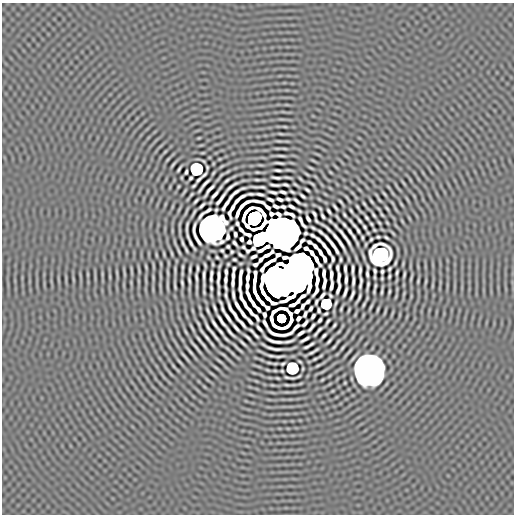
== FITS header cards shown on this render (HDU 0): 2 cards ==
NAXIS1  =                  512 / length of data axis 1
NAXIS2  =                  512 / length of data axis 2

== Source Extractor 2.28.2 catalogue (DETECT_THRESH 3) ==
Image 512 x 512 px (HDU 0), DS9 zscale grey, 1 PNG px = 1 image px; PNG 516 x 516 px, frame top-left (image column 1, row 512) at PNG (2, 3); no overlay
Background -1.04e-07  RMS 4.1e-05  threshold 1.23e-04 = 3 sigma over >= 5 px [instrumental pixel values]
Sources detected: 333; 9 with non-positive FLUX_AUTO (blend fragments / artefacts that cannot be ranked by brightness) are not listed; the other 324 listed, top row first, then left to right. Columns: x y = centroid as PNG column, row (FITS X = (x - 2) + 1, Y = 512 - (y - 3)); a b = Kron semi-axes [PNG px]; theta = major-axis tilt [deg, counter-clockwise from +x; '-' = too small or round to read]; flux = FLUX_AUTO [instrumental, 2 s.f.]
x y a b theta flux
281 134 8 3 -9 3.5e-03
279 141 11 2 0 5.2e-03
277 148 8 3 3 4.2e-03
281 156 9 2 -4 5.9e-03
168 159 7 3 54 4.1e-03
279 163 10 2 -7 6.3e-03
173 164 7 2 51 4.5e-03
311 168 6 3 -29 3.3e-03
179 169 7 2 57 4.9e-03
196 169 8 8 - 4.3e-01
278 170 7 2 -8 5.7e-03
186 172 4 2 - 4.7e-03
257 172 5 2 - 3.0e-03
330 172 3 2 - 2.0e-03
307 174 7 2 -34 3.1e-03
204 175 7 2 42 4.6e-03
288 177 7 2 -6 4.8e-03
190 178 4 3 - 4.3e-03
276 178 9 2 -8 6.3e-03
199 180 6 2 47 5.2e-03
227 180 6 2 38 4.8e-03
257 180 5 2 - 3.7e-03
296 184 5 2 - 3.3e-03
312 184 6 2 -33 3.3e-03
204 185 17 2 50 1.0e-02
275 185 9 2 -6 6.2e-03
285 185 6 2 -16 4.7e-03
194 186 5 2 - 3.6e-03
178 187 5 2 - 2.5e-03
231 187 13 2 36 7.4e-03
256 187 10 2 -8 5.4e-03
262 187 6 2 -12 4.3e-03
209 190 14 3 52 9.6e-03
307 190 5 2 - 4.7e-03
273 192 8 2 -12 6.2e-03
283 192 6 2 -13 6.4e-03
292 192 5 2 - 3.6e-03
251 194 7 2 -2 5.0e-03
260 194 7 2 -10 6.9e-03
384 194 11 2 -48 4.6e-03
215 195 9 2 49 9.3e-03
302 196 6 2 -38 5.4e-03
347 198 7 2 -54 3.5e-03
220 199 15 3 53 1.1e-02
270 199 6 3 -22 6.1e-03
280 199 6 3 -20 6.4e-03
288 199 4 2 - 4.1e-03
407 199 9 3 -61 3.1e-03
379 200 5 2 - 3.2e-03
196 201 5 2 - 4.8e-03
297 201 7 2 -41 6.1e-03
371 201 5 2 - 3.6e-03
341 202 7 2 -50 4.4e-03
364 204 4 2 - 3.1e-03
401 204 7 3 -60 3.1e-03
226 205 13 2 57 7.7e-03
202 206 7 2 45 5.8e-03
276 206 6 3 -22 5.4e-03
267 207 6 3 -36 5.3e-03
283 207 5 3 - 3.7e-03
292 207 7 3 -26 5.8e-03
335 207 7 2 -50 4.9e-03
357 207 5 2 - 3.5e-03
232 208 6 3 61 9.0e-03
320 208 4 2 - 3.0e-03
387 208 5 2 - 3.4e-03
208 210 7 2 31 5.2e-03
299 211 5 2 - 4.1e-03
329 211 5 2 - 5.1e-03
351 211 5 2 - 3.7e-03
194 213 7 2 64 4.5e-03
238 213 8 3 68 1.4e-02
286 213 5 3 - 5.2e-03
314 214 6 3 -59 4.8e-03
201 215 8 2 55 6.2e-03
292 215 6 3 -37 6.4e-03
344 215 4 2 - 3.6e-03
374 215 5 2 - 4.1e-03
382 215 4 2 - 2.9e-03
323 216 5 2 - 4.9e-03
337 217 6 2 -55 3.5e-03
366 217 5 2 - 4.1e-03
254 218 10 9 - 4.1e+00
308 219 6 3 -58 6.7e-03
359 220 6 2 -51 4.8e-03
316 221 6 2 -51 3.1e-03
330 221 4 2 - 2.9e-03
302 222 13 3 -59 5.5e-03
237 223 5 3 - 4.4e-03
379 223 4 2 - 3.0e-03
371 224 3 2 - 3.0e-03
344 225 6 2 -49 5.0e-03
354 225 6 2 -46 5.4e-03
187 227 11 2 85 5.5e-03
364 227 4 2 - 4.0e-03
212 228 14 13 - 6.9e+00
313 228 5 2 - 4.3e-03
327 228 19 2 -41 7.8e-03
194 230 14 3 86 3.3e-03
241 230 6 3 -48 6.1e-03
358 230 5 2 - 5.0e-03
350 231 7 2 -55 5.7e-03
320 232 15 2 -42 5.1e-03
281 233 20 16 -21 2.6e+01
305 233 3 3 - 3.9e-03
235 234 5 3 - 4.9e-03
248 235 7 3 -19 5.2e-03
312 235 6 3 -29 4.4e-03
228 237 6 3 83 5.2e-03
336 237 6 2 -45 5.1e-03
345 237 22 2 -54 1.5e-02
354 237 5 2 - 5.0e-03
362 237 4 2 - 3.1e-03
378 237 4 3 - 3.1e-03
386 237 5 2 - 3.8e-03
197 239 12 2 -60 1.1e-02
242 239 4 3 - 5.6e-03
260 239 11 9 42 1.2e+00
318 239 7 3 -46 5.5e-03
371 239 4 3 - 3.2e-03
302 240 5 3 - 3.7e-03
190 241 18 2 -63 8.0e-03
309 242 5 3 - 6.0e-03
183 243 6 2 -70 4.8e-03
235 243 6 3 -52 4.9e-03
340 243 15 2 -59 1.2e-02
332 244 16 2 -53 1.5e-02
324 245 7 3 -56 6.9e-03
228 246 3 3 - 3.5e-03
315 246 6 3 -46 8.0e-03
298 247 7 3 42 1.1e-02
264 248 13 3 30 1.6e-02
306 248 4 3 - 8.4e-03
186 250 6 2 -67 3.8e-03
222 250 4 3 - 3.4e-03
179 251 9 3 -65 5.0e-03
328 251 7 3 -60 8.7e-03
336 251 5 2 - 6.1e-03
232 252 3 3 - 3.2e-03
320 252 7 3 -60 8.6e-03
172 253 6 2 -78 3.5e-03
312 253 6 3 -55 8.3e-03
164 254 5 2 - 2.8e-03
268 254 11 3 31 5.0e-03
380 254 11 11 - 1.1e+00
156 255 6 2 -77 2.8e-03
240 255 5 2 - 4.6e-03
225 256 3 2 - 2.7e-03
254 256 5 3 - 7.0e-03
217 257 3 2 - 3.1e-03
234 259 4 3 - 3.4e-03
316 259 11 3 -60 1.4e-02
325 259 6 3 -73 6.9e-03
333 259 6 3 -78 3.8e-03
341 259 5 2 - 3.7e-03
261 260 5 3 - 5.9e-03
161 264 5 3 - 2.4e-03
212 264 4 2 - 3.0e-03
228 264 3 3 - 2.7e-03
255 264 5 3 - 4.6e-03
300 266 17 14 -62 6.9e+00
330 266 5 2 - 3.2e-03
146 267 7 3 -81 3.3e-03
182 267 8 3 86 4.2e-03
197 268 6 2 88 4.7e-03
337 268 6 2 -84 5.0e-03
190 269 6 2 88 4.8e-03
234 269 5 2 - 3.9e-03
345 269 8 3 -86 5.8e-03
353 269 9 2 89 6.9e-03
389 269 4 2 - 3.5e-03
131 270 15 2 -80 3.2e-03
360 270 10 2 87 6.8e-03
375 271 5 3 - 4.1e-03
226 272 5 3 - 5.6e-03
382 272 4 3 - 4.0e-03
397 272 5 2 - 4.3e-03
124 273 13 3 -86 4.6e-03
211 273 5 3 - 4.8e-03
240 273 9 3 76 8.0e-03
324 273 7 3 88 7.2e-03
88 274 4 3 - 2.6e-03
367 274 7 2 -85 5.4e-03
160 275 10 3 -80 2.9e-03
331 275 8 3 -88 9.5e-03
404 275 6 2 75 4.3e-03
204 276 12 2 88 1.0e-02
233 276 6 3 87 6.3e-03
389 276 4 2 - 3.6e-03
110 277 6 3 -90 2.7e-03
196 277 8 2 -83 6.5e-03
339 277 10 3 85 7.4e-03
375 277 4 2 - 2.8e-03
411 277 7 2 74 3.8e-03
247 278 14 3 84 1.5e-02
211 279 6 2 -90 5.0e-03
218 279 18 2 89 1.7e-02
255 279 19 3 86 1.3e-02
346 279 8 3 87 8.1e-03
189 280 7 2 -79 5.2e-03
225 280 7 3 86 7.5e-03
280 280 20 17 -63 2.0e+01
361 280 6 2 -87 4.6e-03
240 281 16 2 88 1.5e-02
294 281 13 10 -14 6.6e+00
353 281 9 2 86 8.0e-03
418 281 4 2 - 2.9e-03
426 281 7 3 71 3.2e-03
182 283 6 2 -79 4.7e-03
233 283 7 3 88 7.1e-03
324 284 11 3 80 8.2e-03
175 285 8 2 -84 5.0e-03
167 286 13 2 -82 4.7e-03
247 286 7 3 90 8.3e-03
331 286 9 3 81 9.2e-03
368 286 9 2 79 6.3e-03
375 286 5 2 - 3.9e-03
432 286 5 3 - 2.1e-03
225 287 6 2 -77 5.0e-03
211 288 5 2 - 4.3e-03
338 288 11 3 75 4.5e-03
382 291 13 2 83 5.7e-03
345 292 10 2 70 7.7e-03
389 292 4 2 - 3.5e-03
226 295 7 2 -79 4.1e-03
233 295 9 2 -83 7.0e-03
256 295 15 3 -62 1.1e-02
322 295 7 3 52 5.9e-03
352 295 9 2 68 6.3e-03
330 296 4 2 - 3.4e-03
359 298 10 2 65 6.4e-03
251 300 20 3 -60 2.6e-03
262 302 6 2 -59 1.1e-02
307 302 5 3 - 5.5e-03
316 302 5 2 - 4.3e-03
244 303 19 3 -65 1.7e-03
336 303 5 2 - 3.7e-03
326 304 8 7 - 2.1e-01
364 304 6 2 66 4.1e-03
237 306 9 3 -61 1.1e-02
303 306 6 3 66 4.8e-03
371 307 5 2 - 3.8e-03
215 308 7 2 -69 5.8e-03
267 308 7 3 -44 1.0e-03
311 308 5 3 - 5.4e-03
222 309 6 2 -70 5.3e-03
258 309 5 3 - 9.0e-03
341 309 5 2 - 3.5e-03
378 309 5 2 - 3.5e-03
319 310 4 3 - 4.1e-03
349 310 4 2 - 3.0e-03
208 311 6 2 -68 4.6e-03
250 311 9 2 -56 8.3e-03
274 311 8 3 36 6.8e-03
297 311 5 3 - 7.1e-03
233 312 21 3 -59 6.7e-03
290 313 6 3 -64 4.1e-03
243 314 8 3 -54 8.5e-03
264 314 5 3 - 5.9e-03
305 314 6 3 67 2.8e-03
326 314 4 2 - 3.5e-03
313 316 5 3 - 5.8e-03
228 317 11 2 -55 1.0e-02
257 317 8 3 -53 3.5e-03
281 318 7 7 - 4.9e-01
298 318 5 3 - 6.7e-03
271 319 9 3 -80 6.3e-03
320 320 5 3 - 4.6e-03
221 321 14 2 -55 1.1e-02
250 321 7 2 -51 6.5e-03
291 321 8 3 67 5.0e-04
327 322 7 2 59 4.9e-03
242 323 9 2 -53 8.0e-03
265 323 11 3 -62 9.5e-04
305 323 7 3 49 5.9e-03
214 324 9 2 -57 8.2e-03
334 325 5 2 - 3.9e-03
192 327 15 3 -62 6.0e-03
296 327 8 3 44 3.8e-03
311 327 10 2 50 6.5e-03
236 328 11 2 -48 9.3e-03
259 328 7 2 -47 7.3e-03
319 329 6 2 43 4.5e-03
220 331 8 2 -50 5.9e-03
251 331 6 2 -42 4.6e-03
230 332 12 2 -47 7.6e-03
301 333 7 3 33 8.3e-03
315 334 5 2 - 3.4e-03
205 335 15 2 -52 1.1e-02
214 335 15 2 -54 1.3e-02
256 336 6 2 -45 4.7e-03
324 336 5 2 - 5.2e-03
247 337 8 2 -42 6.3e-03
199 339 10 3 -54 7.0e-03
226 339 6 2 -47 4.5e-03
305 339 10 2 28 7.8e-03
274 341 18 3 -17 4.2e-04
289 341 10 2 14 6.1e-03
329 341 6 2 48 5.3e-03
243 343 7 2 -43 5.4e-03
311 344 5 2 - 4.4e-03
196 347 14 2 -52 9.1e-03
307 347 5 2 - 4.7e-03
334 347 5 2 - 3.7e-03
342 348 6 2 54 4.0e-03
190 351 16 3 -49 7.0e-03
311 353 6 2 23 5.1e-03
271 356 6 2 -6 4.8e-03
279 356 9 2 2 6.1e-03
185 357 22 3 -51 7.4e-03
315 359 4 2 - 3.6e-03
219 361 13 3 -39 5.5e-03
180 362 10 3 -49 4.9e-03
275 363 4 2 - 3.2e-03
283 364 4 3 - 3.3e-03
318 365 9 3 26 4.4e-03
216 368 8 3 -44 3.5e-03
292 368 8 8 - 3.3e-01
369 370 19 17 -83 7.1e+00
275 371 3 2 - 2.6e-03
287 377 5 2 - 4.3e-03
322 380 4 3 - 2.5e-03
272 385 7 3 -4 3.3e-03
287 385 7 2 -9 3.8e-03
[9 non-positive-flux detections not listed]